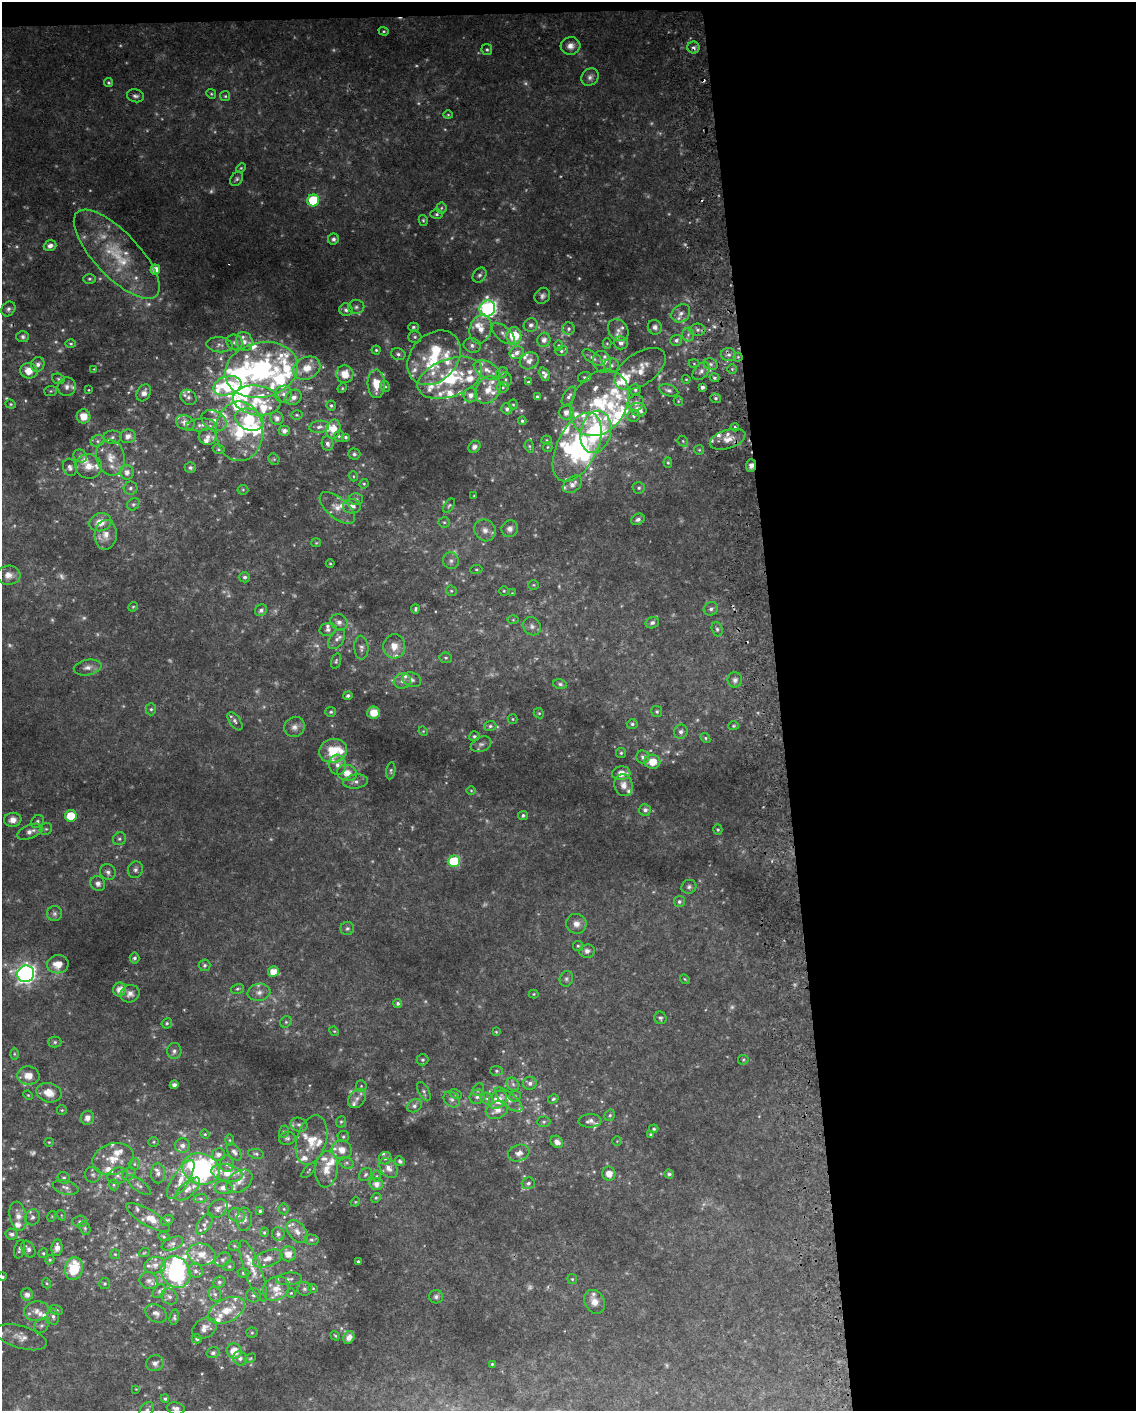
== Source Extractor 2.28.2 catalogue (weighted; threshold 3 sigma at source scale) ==
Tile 4 of 4 x 3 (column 4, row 1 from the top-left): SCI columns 3445-4578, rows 2827-4235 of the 4618 x 4284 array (HDU 1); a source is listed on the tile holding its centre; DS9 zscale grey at full resolution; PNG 1138 x 1413 px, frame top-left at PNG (2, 2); each listed source drawn as its Kron ellipse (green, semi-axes under 4 px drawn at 4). Shown black and unused: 32% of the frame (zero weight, under 2 of 3 exposures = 2% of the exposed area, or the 3 px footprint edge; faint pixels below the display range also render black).
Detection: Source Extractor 2.28.2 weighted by HDU 2 'WHT'; one run over the whole footprint, this tile lists its part. Background 0.0735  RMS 0.013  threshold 0.059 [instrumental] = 3 sigma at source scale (4.5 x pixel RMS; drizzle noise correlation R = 1.50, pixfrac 1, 0.0396/0.0396 arcsec/px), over >= 5 px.
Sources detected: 650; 90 too faint to see at this stretch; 4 inside a brighter object's white glare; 5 cosmic-ray / hot-pixel residue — neither listed nor drawn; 119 inside a brighter listed object's ellipse — not listed separately; the other 432 listed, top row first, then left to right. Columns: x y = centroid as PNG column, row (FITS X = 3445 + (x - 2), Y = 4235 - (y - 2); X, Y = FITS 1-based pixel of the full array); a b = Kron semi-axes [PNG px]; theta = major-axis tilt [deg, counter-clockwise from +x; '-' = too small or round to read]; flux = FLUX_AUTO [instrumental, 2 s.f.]
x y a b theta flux
384 31 5 4 - 1.8
570 46 10 8 14 9.1
693 48 6 6 - 5
487 49 5 5 - 2.3
590 77 9 8 - 5.7
109 83 4 4 - 1.9
211 94 5 4 - 1.7
135 96 9 6 -13 4
225 96 5 5 - 1.9
448 115 4 4 - 1.4
241 168 5 4 - 1.6
237 179 8 5 54 3
313 200 6 6 - 88
441 208 5 5 - 2
437 214 6 4 0 2.3
423 220 5 4 - 1.9
333 239 5 5 - 3.7
50 246 6 5 - 6.4
117 254 57 22 -46 80
155 270 5 5 - 15
480 275 8 6 54 3.8
89 279 6 4 0 2.2
542 296 8 7 - 4.6
356 307 8 7 - 4.1
487 308 8 7 - 400
8 309 8 6 49 4.2
346 310 6 6 - 5
681 313 10 8 41 7.4
531 325 7 6 - 4.6
413 327 5 4 - 2.4
655 327 7 7 - 6.7
481 329 14 11 76 19
569 329 6 6 - 3.5
618 330 12 9 -53 8.3
698 330 8 6 0 4.5
503 334 14 7 -41 7.5
688 334 7 6 - 3.9
514 336 8 7 - 54
23 337 6 5 - 3.6
415 337 6 5 - 3
544 340 7 6 - 5.9
676 340 6 5 - 4.1
235 342 8 7 - 5
244 342 10 8 -69 7.6
607 343 5 4 - 1.5
621 343 7 6 - 6.1
71 344 5 4 - 1.6
219 345 13 7 -6 5.7
472 345 8 7 - 6
558 345 5 4 - 1.7
376 350 4 4 - 1.9
561 351 6 5 - 2.5
517 353 7 6 - 5.9
398 354 7 6 - 3.6
728 355 7 6 - 4.7
738 357 4 4 - 1.7
434 358 30 23 47 72
593 358 11 5 -36 4.7
529 361 10 8 27 6.7
602 362 11 9 -73 7
38 364 7 6 - 6.4
694 364 5 3 - 1.3
711 364 7 5 -22 3.6
612 365 7 7 - 4.3
307 368 14 11 28 21
94 369 4 3 - 1
640 369 29 16 34 22
732 369 4 4 - 1.7
261 370 37 27 13 220
487 370 14 8 -28 12
29 371 8 8 - 18
701 371 10 6 49 6
502 373 6 5 - 2.7
345 374 9 8 - 20
544 374 7 4 -67 5.1
584 377 6 5 - 2.4
450 378 33 18 20 100
714 378 5 4 - 2.2
58 379 6 5 - 2.4
505 379 7 6 - 3.5
686 379 4 4 - 1.3
528 382 4 3 - 1.4
376 384 14 9 -88 25
227 386 14 9 17 86
385 386 5 4 - 2.1
67 387 9 9 - 6.1
503 387 6 5 - 2.7
702 387 4 3 - 3.6
342 388 5 4 - 1.6
89 390 4 4 - 1.2
488 390 15 11 54 17
635 390 5 5 - 2.8
669 390 10 5 -20 4.3
51 391 6 5 - 2
144 393 9 6 60 8.4
283 394 8 8 - 6.6
470 395 7 7 - 7.9
537 396 3 3 - 1.8
569 396 10 5 57 4.3
188 397 8 7 - 4.8
293 397 9 7 36 7.4
716 398 5 4 - 2.5
257 400 24 14 -9 34
678 401 5 4 - 1.6
600 403 35 26 60 85
636 403 8 7 - 6.4
11 404 5 4 - 1.9
513 405 5 4 - 1.6
331 406 5 4 - 2.5
507 409 5 5 - 4.1
639 410 8 6 -23 13
566 412 7 7 - 9.4
297 415 6 4 -3 1.8
84 416 7 7 - 18
634 416 6 5 - 2.8
277 418 7 6 - 7.2
249 420 14 10 -22 70
214 421 13 9 -27 13
522 421 4 4 - 2.6
185 423 9 7 -26 9.4
201 425 15 6 3 7.9
319 427 10 6 8 5
735 427 4 3 - 1.8
333 429 9 7 78 16
239 431 30 24 -90 69
284 431 5 5 - 5.6
596 432 21 15 77 160
128 436 8 7 - 9
339 436 5 5 - 2.3
112 437 9 6 4 5.1
208 437 9 8 - 8.2
346 437 4 4 - 2.7
728 439 18 9 17 16
546 440 5 4 - 1.7
98 441 7 5 22 3.7
683 441 6 4 -48 1.7
328 444 7 5 -79 5
529 446 6 4 -73 2
474 447 7 5 43 4.3
548 447 5 4 - 1.7
577 447 37 20 64 130
218 449 6 4 -15 2.3
699 450 5 4 - 1.6
354 454 6 5 - 2.9
80 456 7 6 - 3.6
111 457 18 14 -73 22
274 459 6 5 - 2
668 463 5 4 - 1.7
751 465 6 5 - 6.1
89 466 13 12 - 16
70 467 9 7 -72 5.6
190 468 6 5 - 3.1
127 472 7 7 - 7.8
353 476 5 3 - 1.3
364 484 5 4 - 1.6
572 484 10 7 41 9
130 488 7 6 - 3.6
639 488 6 5 - 2.7
243 490 5 5 - 1.8
474 496 4 3 - 0.95
356 499 7 5 -12 2.9
133 504 7 5 42 2.9
352 506 9 7 2 7
449 506 8 4 56 2.2
337 508 21 10 -40 16
638 519 7 5 28 4.4
100 522 11 9 16 18
444 522 5 5 - 2.2
510 529 8 8 - 6.5
485 530 11 10 - 9
106 535 15 11 86 14
316 543 5 4 - 1.5
451 561 8 8 - 4.8
330 564 4 3 - 1.2
476 569 6 3 7 1.5
8 575 12 9 2 11
245 577 5 5 - 2.9
533 585 5 4 - 1.7
451 591 5 5 - 1.9
504 591 4 4 - 1.9
512 593 4 4 - 0.92
133 607 5 4 - 1.7
415 609 4 3 - 2.1
711 609 7 6 - 4.5
261 610 6 5 - 4.4
513 620 6 4 0 1.3
339 622 9 8 - 7
652 623 7 5 17 4
532 626 9 8 - 5.2
328 629 8 6 12 4.5
717 629 7 5 -72 2.8
337 639 11 7 56 6
394 646 12 11 - 15
361 648 12 7 -87 5.1
446 658 6 5 - 2.1
336 661 8 4 75 2.3
88 667 14 7 11 7.7
412 680 9 7 -22 5.1
735 680 7 7 - 4.6
402 681 9 7 20 6.2
560 684 7 4 -15 2.9
348 696 5 4 - 3.3
151 709 6 5 - 2.5
657 711 5 5 - 2.6
331 712 5 5 - 2.5
374 713 6 6 - 18
539 713 5 4 - 1.7
512 719 5 4 - 1.5
235 721 10 5 -55 4.9
632 724 5 4 - 2.7
490 726 6 5 - 2.9
734 726 5 4 - 1.7
295 727 10 9 - 7.5
423 731 5 4 - 1.3
681 732 7 6 - 5.1
474 736 5 5 - 2.8
705 738 5 4 - 2
481 744 11 7 22 5.2
333 751 14 12 17 35
621 753 5 5 - 2.1
643 757 6 6 - 5
652 762 8 7 - 20
337 765 10 8 -80 7.5
391 771 9 4 80 2.7
347 773 10 8 -14 14
621 773 9 7 6 15
355 782 12 7 7 6
624 785 11 9 -72 11
471 790 5 3 - 1.2
645 810 6 6 - 4.7
523 815 5 4 - 2.9
71 816 6 5 - 38
13 820 9 7 7 9.5
37 821 7 5 49 3.1
46 829 6 5 - 2.7
718 830 5 4 - 2.1
30 832 13 6 22 8.5
119 839 7 6 - 2.8
454 861 6 6 - 85
135 870 8 7 - 4.5
108 872 8 7 - 5.3
98 883 8 7 - 5.6
689 887 7 7 - 3.7
679 902 5 5 - 3.2
54 914 7 7 - 3.8
576 924 10 10 - 9.6
347 928 7 6 - 3
578 946 5 5 - 1.9
587 951 8 6 6 5.1
135 958 5 5 - 3.2
58 964 11 9 8 17
205 965 6 6 - 3.3
273 972 5 5 - 15
26 974 8 8 - 550
566 979 8 6 66 3.5
685 979 5 4 - 1.7
119 989 7 6 - 12
237 989 7 5 14 2.4
259 992 11 8 9 7.7
130 994 9 8 - 8.3
534 994 5 4 - 1.5
398 1003 4 4 - 3.3
660 1018 6 6 - 2.6
286 1022 6 5 - 2.2
167 1023 5 5 - 2
334 1031 5 4 - 1.6
496 1032 4 3 - 1.3
55 1042 6 5 - 2.5
174 1051 8 7 - 4.9
14 1054 6 4 -89 2.1
422 1060 6 5 - 2.6
743 1060 5 5 - 1.8
496 1071 6 5 - 2.3
28 1076 11 9 -4 14
530 1083 7 6 - 5
513 1084 7 5 -46 3.6
174 1085 4 4 - 6.3
361 1086 6 5 - 2.1
478 1090 7 5 57 2.8
424 1092 10 5 -61 3.2
49 1093 12 9 -17 17
455 1094 6 4 -26 1.9
28 1095 5 3 - 1.2
515 1096 6 5 - 2.2
477 1097 8 7 - 5
357 1098 11 7 51 7.3
452 1099 9 7 -43 4.7
487 1099 7 5 -42 3.2
553 1099 5 4 - 2.1
498 1100 10 8 43 19
508 1100 17 7 -40 8.6
414 1106 8 6 33 3.8
62 1110 5 5 - 1.7
497 1110 11 8 24 12
610 1115 6 5 - 2.1
87 1118 7 6 - 7.8
590 1121 11 7 3 6.2
341 1122 6 5 - 2.2
544 1122 7 5 2 2.4
299 1125 9 7 -23 4.9
654 1129 4 4 - 2
284 1131 6 5 - 2.4
205 1134 4 4 - 1.4
650 1135 4 3 - 1.7
343 1137 5 5 - 2.4
287 1138 8 6 12 3.7
230 1140 6 4 -89 1.6
312 1140 25 15 74 30
617 1141 4 4 - 1.2
49 1142 5 4 - 1.4
154 1142 5 5 - 1.8
557 1142 7 5 -44 7.1
182 1145 7 7 - 6
342 1150 10 9 - 13
234 1152 10 6 -53 5.7
519 1153 11 8 18 7.6
218 1154 6 6 - 5.8
256 1154 7 5 -10 2.8
385 1158 6 6 - 2.9
113 1159 21 15 17 27
400 1161 5 4 - 3.6
346 1163 7 5 -19 3.4
134 1164 6 5 - 2.9
227 1164 8 7 - 5.3
389 1168 11 8 -51 9.4
201 1169 19 15 -19 240
326 1169 18 11 83 19
309 1171 10 3 47 1.9
158 1173 10 7 -89 6.5
227 1173 16 8 -12 20
129 1174 7 6 - 3.5
365 1174 7 5 46 2.9
609 1174 7 6 - 12
669 1174 5 4 - 2.8
93 1175 8 8 - 4.7
118 1176 10 8 21 6.3
376 1176 6 4 88 2
64 1178 6 5 - 3.1
181 1179 22 8 58 16
239 1181 14 10 36 11
528 1183 6 6 - 3.3
376 1184 6 6 - 8.9
114 1185 5 5 - 1.9
139 1185 14 6 -37 5.1
66 1187 13 7 -15 7.1
223 1188 9 6 -4 6.2
188 1189 15 7 42 8.5
376 1198 5 4 - 1.7
200 1199 7 4 4 2.3
355 1202 5 4 - 1.2
218 1209 11 8 40 5.4
284 1209 5 5 - 1.8
260 1211 3 3 - 1.8
61 1215 5 3 - 1.2
237 1215 8 7 - 5.6
18 1216 14 8 -78 13
52 1216 5 3 - 1.4
32 1217 8 7 - 4.7
148 1218 25 8 -31 15
244 1219 12 7 87 5.2
167 1220 7 5 28 2.2
80 1221 7 5 2 3.2
205 1224 12 6 55 5.4
85 1228 7 5 -70 2.7
264 1232 4 4 - 1.8
297 1232 13 8 -52 9.9
12 1234 6 5 - 4.9
278 1234 7 6 - 4.1
164 1237 5 3 - 1.7
311 1240 7 5 -3 2.9
172 1244 11 6 23 4.5
234 1246 6 5 - 1.9
57 1248 8 5 83 8
20 1249 9 5 75 3.3
28 1249 9 6 -59 4.9
43 1253 5 5 - 2
144 1253 5 3 - 1.2
115 1254 5 4 - 1.6
201 1254 14 10 -13 17
288 1254 8 7 - 13
268 1258 15 8 19 12
223 1259 8 6 36 4.2
50 1260 5 4 - 1.9
358 1262 3 3 - 2.1
155 1265 11 8 11 7.5
229 1266 6 4 21 1.9
74 1269 11 9 77 50
195 1271 7 6 - 4.2
253 1271 32 8 -70 18
176 1272 16 14 -62 160
243 1273 6 4 -16 2.4
2 1277 4 4 - 2.3
289 1279 13 6 6 5.2
572 1279 5 5 - 1.8
149 1281 9 8 - 5.8
219 1282 6 5 - 2.7
46 1283 5 3 - 1.3
105 1284 5 5 - 2.1
313 1288 5 4 - 1.5
276 1289 14 11 31 18
304 1289 7 6 - 3.8
159 1291 8 5 53 3.1
291 1293 5 5 - 1.7
27 1294 6 6 - 6.7
215 1294 7 6 - 3.7
254 1295 7 7 - 3.8
169 1297 8 7 - 5.4
436 1297 7 6 - 4.4
594 1302 12 9 -61 12
56 1310 7 4 -23 2.6
226 1310 20 11 26 28
36 1311 12 9 10 10
156 1313 11 8 -30 7.1
53 1317 8 5 -79 4.2
174 1317 8 4 81 2.6
41 1326 7 6 - 3.8
205 1328 13 9 31 10
252 1333 5 5 - 1.9
335 1336 5 3 - 1.5
21 1337 26 11 -16 16
349 1338 6 5 - 7.4
197 1339 5 4 - 2.6
234 1351 8 7 - 20
213 1353 6 5 - 3.4
240 1358 7 6 - 5.7
250 1358 6 4 30 1.7
155 1363 9 8 - 6.6
492 1364 3 3 - 1.1
136 1389 4 4 - 1.2
165 1399 4 4 - 2.5
176 1408 9 6 -11 5.7
147 1410 8 6 47 4
Overlapping masked pixels (flux is a lower limit): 4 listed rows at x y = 693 48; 738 357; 577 447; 751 465
Isophote crosses this tile's border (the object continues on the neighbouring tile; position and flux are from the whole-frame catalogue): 3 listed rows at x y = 2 1277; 176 1408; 147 1410